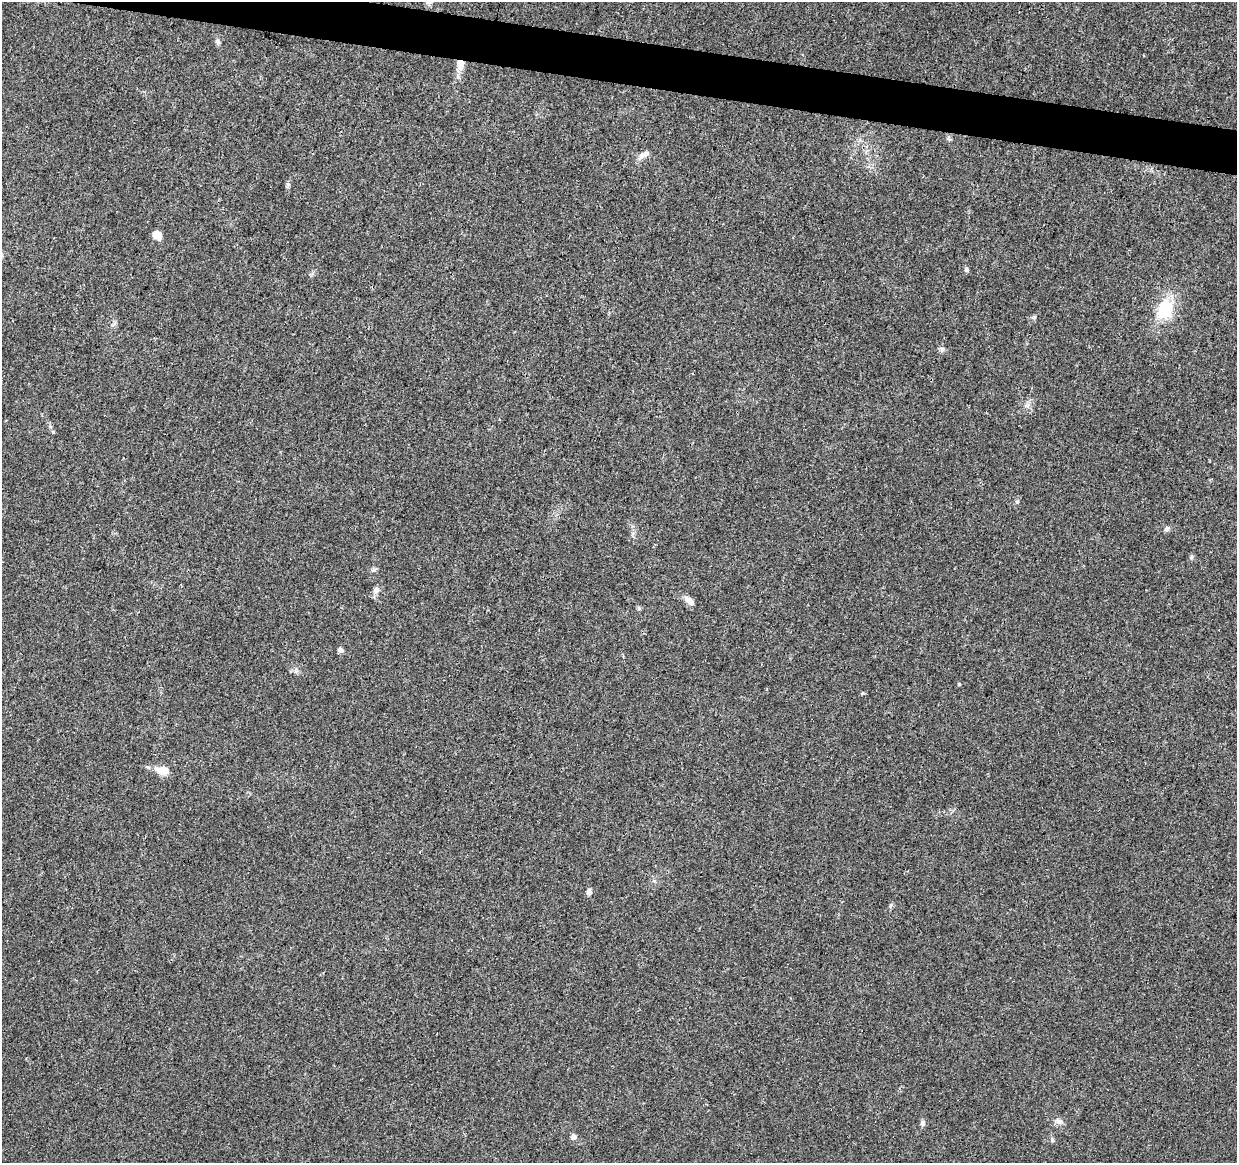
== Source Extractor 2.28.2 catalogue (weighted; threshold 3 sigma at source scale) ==
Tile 11 of 4 x 4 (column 3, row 3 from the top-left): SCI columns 2472-3706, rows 1386-2546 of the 4953 x 5153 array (HDU 1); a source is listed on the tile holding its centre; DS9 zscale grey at full resolution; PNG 1239 x 1165 px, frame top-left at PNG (2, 2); no overlay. Shown black and unused: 3% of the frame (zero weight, under 3 of 4 exposures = <1% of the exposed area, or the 3 px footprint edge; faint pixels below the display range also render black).
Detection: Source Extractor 2.28.2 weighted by HDU 2 'WHT'; one run over the whole footprint, this tile lists its part. Background 0.0224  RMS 0.0028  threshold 0.0127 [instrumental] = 3 sigma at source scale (4.5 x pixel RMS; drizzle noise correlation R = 1.50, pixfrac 1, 0.0396/0.0396 arcsec/px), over >= 5 px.
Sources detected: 22; all 22 listed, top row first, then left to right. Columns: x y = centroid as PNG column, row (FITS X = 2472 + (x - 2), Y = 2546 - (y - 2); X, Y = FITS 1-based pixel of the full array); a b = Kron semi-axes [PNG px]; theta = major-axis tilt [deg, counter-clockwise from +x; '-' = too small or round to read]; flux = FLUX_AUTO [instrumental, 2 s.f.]
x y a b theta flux
217 41 8 5 -60 0.66
460 64 15 9 -86 2.6
644 154 17 6 25 1.5
288 184 6 4 18 0.41
157 235 10 8 -36 2.1
966 270 6 6 - 0.54
1165 309 23 16 66 11
942 349 7 6 - 0.71
1017 501 6 4 0 0.35
1167 529 7 6 - 0.7
374 570 7 4 37 0.49
376 590 10 7 46 1.1
689 601 14 7 -40 2
639 608 6 4 19 0.38
340 650 6 6 - 0.75
959 684 5 3 - 0.24
162 770 18 9 -8 3.4
589 892 6 5 - 1.4
891 905 6 4 70 0.42
1059 1121 11 7 -23 1.3
923 1123 8 6 -74 0.78
573 1137 7 6 - 0.92
Overlapping masked pixels (flux is a lower limit): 1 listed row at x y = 460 64
Unlisted compact peaks at least as high as the median listed source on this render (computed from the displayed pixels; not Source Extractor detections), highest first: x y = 1052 1140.